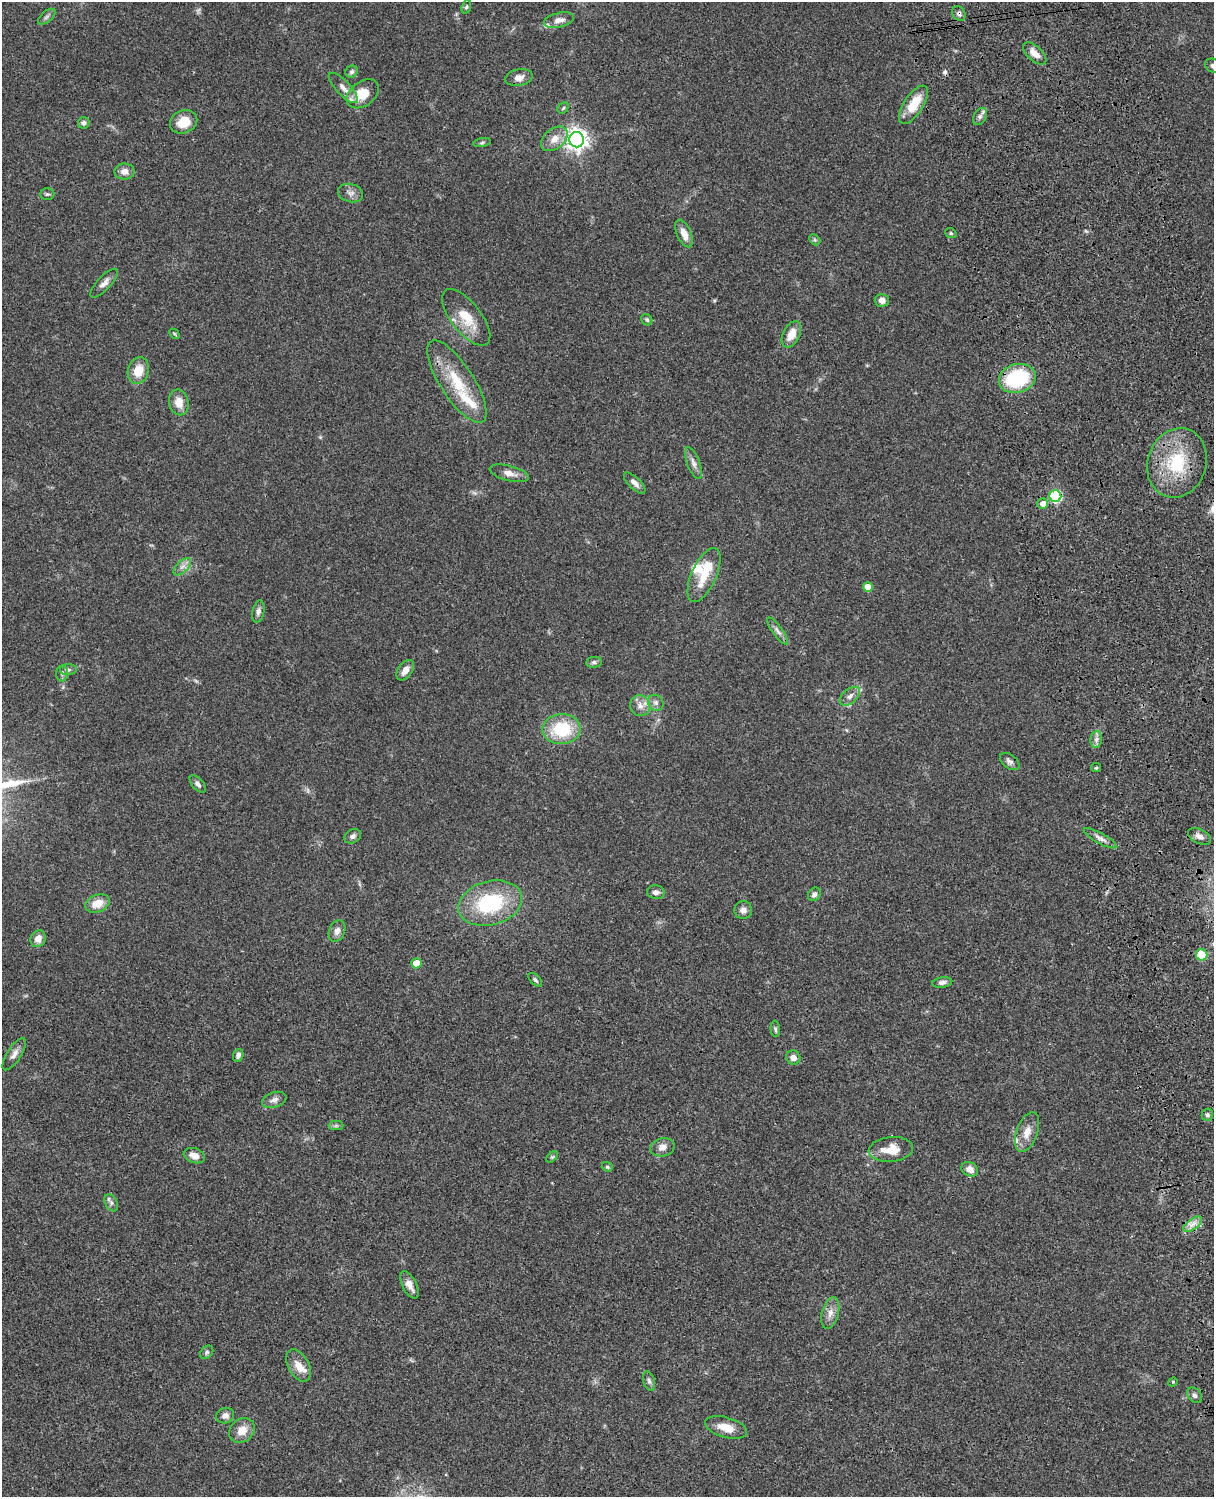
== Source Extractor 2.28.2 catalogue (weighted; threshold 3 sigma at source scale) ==
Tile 6 of 4 x 3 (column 2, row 2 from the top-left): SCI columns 1333-2544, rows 1773-3267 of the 5087 x 4927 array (HDU 1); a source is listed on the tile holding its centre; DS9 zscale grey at full resolution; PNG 1216 x 1499 px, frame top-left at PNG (2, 2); each listed source drawn as its Kron ellipse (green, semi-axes under 4 px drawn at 4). Shown black and unused: <1% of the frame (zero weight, under 3 of 4 exposures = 6% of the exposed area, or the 3 px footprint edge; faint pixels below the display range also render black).
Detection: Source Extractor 2.28.2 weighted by HDU 2 'WHT'; one run over the whole footprint, this tile lists its part. Background 0.0809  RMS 0.0058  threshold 0.0262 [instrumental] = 3 sigma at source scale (4.5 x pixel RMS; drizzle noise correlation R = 1.50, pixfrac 1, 0.05/0.05 arcsec/px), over >= 5 px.
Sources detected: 109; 4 too faint to see at this stretch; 1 cosmic-ray / hot-pixel residue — neither listed nor drawn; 7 inside a brighter listed object's ellipse — not listed separately; the other 97 listed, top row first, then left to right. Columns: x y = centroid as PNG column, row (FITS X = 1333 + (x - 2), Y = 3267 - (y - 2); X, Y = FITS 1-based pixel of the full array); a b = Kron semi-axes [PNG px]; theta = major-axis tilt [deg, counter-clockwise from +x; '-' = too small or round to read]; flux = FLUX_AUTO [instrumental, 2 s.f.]
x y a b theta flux
466 7 7 4 70 0.93
959 14 8 6 -56 1.8
47 17 10 5 41 1.7
559 20 15 7 13 4.2
1035 53 14 7 -42 5.1
1213 66 8 6 -31 2.1
352 72 6 5 - 1.3
519 77 14 8 11 4.3
343 88 20 7 -47 4.4
363 94 18 12 37 12
913 105 22 9 56 14
563 108 6 5 - 0.8
980 117 9 6 62 2
184 122 14 11 23 11
84 123 6 5 - 1.7
554 139 15 10 39 6.7
577 140 8 7 - 380
482 142 9 3 11 1
124 172 10 8 1 3.8
351 193 12 9 -13 2.9
47 194 7 5 0 1.1
684 233 15 7 -66 5.7
951 233 6 4 -22 0.89
815 240 6 4 -45 1
104 283 18 7 47 3.6
882 300 7 6 - 3.3
466 317 34 15 -52 15
647 320 6 5 - 1.2
174 334 6 3 -45 0.63
791 334 14 8 63 7.4
138 370 13 10 73 9.6
1017 378 19 14 16 43
457 381 48 16 -57 25
179 402 13 9 -79 6.8
693 463 17 6 -70 3.1
1177 463 35 29 71 36
509 473 20 7 -14 4.4
635 483 14 6 -44 3
1055 496 6 6 - 58
1043 504 5 5 - 4.1
182 567 11 5 44 2.7
704 575 29 12 65 14
868 587 5 5 - 6.6
258 612 11 6 78 2.2
778 631 16 5 -55 2.5
594 662 8 5 9 1.3
68 670 8 5 5 1.5
405 670 11 7 55 4.5
62 673 8 6 89 1.5
850 696 12 7 40 3.1
656 703 8 7 - 2.1
640 706 10 10 - 4
562 729 19 15 3 30
1096 739 8 5 82 2.1
1010 761 11 7 -37 2.2
1096 768 5 4 - 0.74
198 784 10 5 -48 2
353 836 9 6 30 1.9
1200 836 12 7 -27 3.2
1100 838 18 5 -29 3
656 892 9 7 -7 2.5
814 894 7 6 - 2
97 903 12 8 22 8.5
490 903 32 22 15 45
743 910 9 9 - 3.2
337 931 11 8 67 3.2
38 939 8 7 - 4.6
1202 955 6 5 - 15
416 963 5 5 - 8.6
535 980 8 4 -45 1.4
942 982 10 5 7 2.1
775 1029 8 4 -84 1.1
14 1054 18 7 57 3.6
238 1055 7 5 72 1.9
793 1058 7 7 - 3.6
274 1100 12 7 16 3
1207 1115 6 5 - 1.3
336 1126 7 4 0 1.1
1027 1132 21 10 70 7
662 1147 12 9 14 3.9
891 1149 22 12 6 11
194 1156 11 7 -19 4.7
552 1157 7 4 43 0.85
607 1167 6 4 -20 0.82
970 1169 9 6 -31 4.3
111 1203 9 6 -63 1.7
1193 1224 11 5 35 3.3
409 1285 15 7 -62 4.2
830 1313 16 8 75 4.5
207 1352 7 5 47 1.2
298 1365 17 10 -61 6.6
649 1381 10 5 -74 1.7
1173 1382 5 4 - 0.65
1195 1395 9 6 -47 1.9
225 1416 9 7 18 3
726 1427 21 10 -16 9
242 1430 13 11 41 7.2
Overlapping masked pixels (flux is a lower limit): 3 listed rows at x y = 959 14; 1017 378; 1055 496
Isophote crosses this tile's border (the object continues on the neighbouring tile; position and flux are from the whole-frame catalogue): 1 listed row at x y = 1213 66